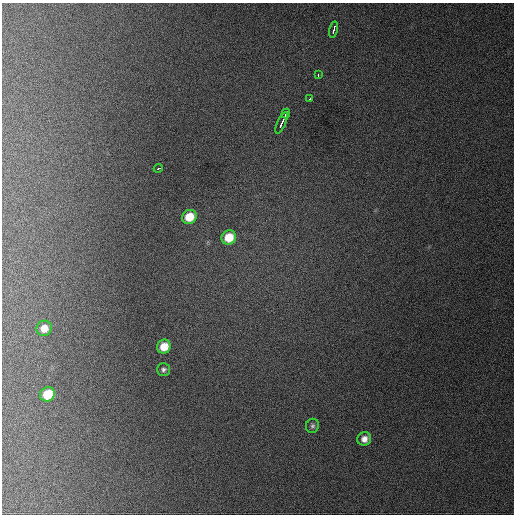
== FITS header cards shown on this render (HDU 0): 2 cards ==
NAXIS1  =                  512 / Axis length
NAXIS2  =                  512 / Axis length

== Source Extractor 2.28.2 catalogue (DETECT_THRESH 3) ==
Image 512 x 512 px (HDU 0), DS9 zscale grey, 1 PNG px = 1 image px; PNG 516 x 516 px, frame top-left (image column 1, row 512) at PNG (2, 3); each listed source drawn as its Kron ellipse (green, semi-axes under 4 px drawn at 4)
Background 1040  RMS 26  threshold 78.1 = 3 sigma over >= 5 px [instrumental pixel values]
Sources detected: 14; all 14 listed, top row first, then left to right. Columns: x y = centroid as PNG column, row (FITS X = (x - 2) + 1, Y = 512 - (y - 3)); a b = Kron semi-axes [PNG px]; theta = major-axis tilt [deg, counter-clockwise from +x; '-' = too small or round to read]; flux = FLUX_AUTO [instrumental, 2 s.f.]
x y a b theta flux
334 29 8 3 75 12000
318 75 3 2 - 5100
310 98 3 3 - 9100
286 113 5 3 - 11000
282 123 11 3 66 22000
158 168 4 3 - 19000
189 217 7 6 - 37000
229 237 7 7 - 37000
44 328 8 7 - 20000
164 347 7 6 - 30000
163 370 6 6 - 4700
47 394 8 7 - 45000
312 426 7 6 - 4600
364 439 7 6 - 11000